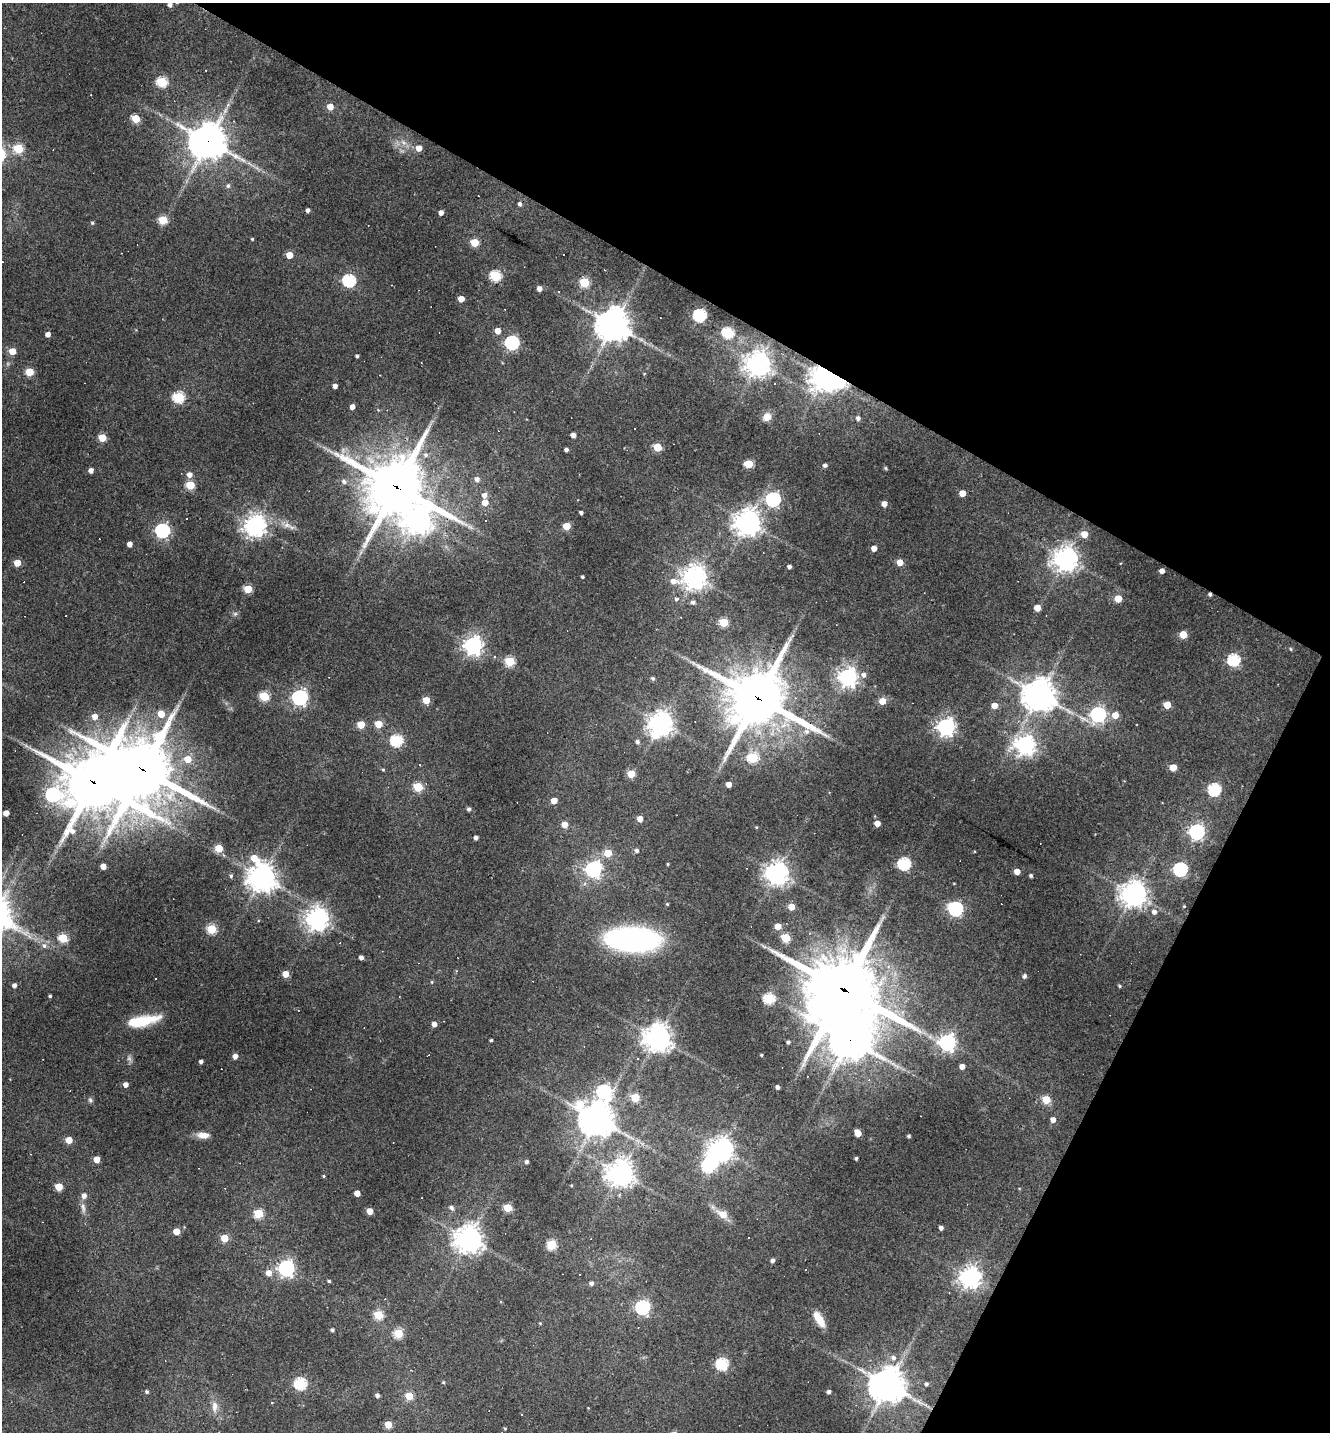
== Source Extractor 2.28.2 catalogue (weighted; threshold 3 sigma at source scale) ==
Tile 8 of 4 x 4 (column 4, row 2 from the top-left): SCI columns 4265-5592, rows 2863-4292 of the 5733 x 5723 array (HDU 1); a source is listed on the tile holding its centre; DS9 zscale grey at full resolution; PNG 1332 x 1434 px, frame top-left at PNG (2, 3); no overlay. Shown black and unused: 28% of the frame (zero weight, under 3 of 4 exposures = <1% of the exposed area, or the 3 px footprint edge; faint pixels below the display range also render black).
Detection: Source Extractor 2.28.2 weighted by HDU 2 'WHT'; one run over the whole footprint, this tile lists its part. Background 0.0711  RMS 0.0055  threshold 0.0249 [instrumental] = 3 sigma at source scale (4.5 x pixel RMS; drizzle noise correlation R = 1.50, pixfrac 1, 0.05/0.05 arcsec/px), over >= 5 px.
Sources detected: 269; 1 too faint to see at this stretch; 5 inside a brighter object's white glare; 16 cosmic-ray / hot-pixel residue — not listed; the other 247 listed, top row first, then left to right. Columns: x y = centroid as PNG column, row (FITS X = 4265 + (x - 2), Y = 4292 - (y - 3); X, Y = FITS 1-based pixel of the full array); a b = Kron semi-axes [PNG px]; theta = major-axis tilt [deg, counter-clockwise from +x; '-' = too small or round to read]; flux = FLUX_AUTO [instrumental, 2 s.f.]
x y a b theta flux
170 5 5 5 - 2.1
162 82 5 5 - 44
228 105 7 5 67 1.5
330 107 5 5 - 6.9
136 119 5 5 - 20
208 141 13 12 - 1100
404 143 7 4 -19 1.6
419 148 5 5 - 5.7
18 149 5 5 - 31
53 150 3 2 - 0.34
228 186 6 5 - 1.4
520 204 5 5 - 1.7
308 210 4 4 - 1.8
441 213 4 4 - 3.2
163 220 5 5 - 24
92 223 5 4 - 0.88
252 239 3 3 - 0.61
474 242 5 5 - 19
289 255 5 5 - 9.1
495 276 6 5 - 49
349 281 6 6 - 83
584 282 5 5 - 31
539 289 4 4 - 3.4
558 292 3 3 - 0.48
461 299 5 4 - 6.9
700 315 6 6 - 88
613 325 10 10 - 1100
498 331 5 5 - 5.3
728 333 6 5 - 47
48 334 4 4 - 2.9
512 343 6 6 - 110
12 351 5 5 - 10
357 356 4 3 - 1.2
758 364 8 8 - 490
29 372 5 5 - 20
825 377 9 8 - 610
774 384 3 2 - 0.82
335 386 4 4 - 2.9
178 397 6 5 - 52
352 407 4 4 - 3.8
767 417 10 8 41 5
858 418 5 5 - 2.1
573 435 4 4 - 3.4
102 438 5 5 - 17
657 447 5 5 - 19
566 450 4 3 - 1.7
426 455 6 6 - 1.7
749 464 5 5 - 19
825 465 5 4 - 1.5
886 468 6 4 -88 0.61
91 470 4 4 - 3.1
189 475 6 5 - 3.6
477 479 6 6 - 2.4
344 481 7 6 - 2
190 485 5 5 - 26
396 487 21 20 - 3000
962 493 5 5 - 7.9
484 495 5 5 - 3.3
773 499 6 6 - 120
485 502 5 5 - 6.6
884 504 4 4 - 4.6
581 512 4 3 - 1.5
417 519 11 10 - 470
485 520 3 2 - 0.52
748 522 9 9 - 540
287 525 13 7 -5 3.6
255 526 7 7 - 430
567 526 5 5 - 14
162 531 6 6 - 120
1084 534 5 5 - 9.2
130 544 4 4 - 3.9
874 548 4 4 - 4.4
1066 559 8 8 - 460
900 562 5 4 - 8
17 563 5 5 - 9.9
789 566 4 3 - 1.7
1162 571 4 4 - 3.7
582 577 3 3 - 0.82
695 577 9 7 10 520
248 589 5 5 - 19
1118 598 5 5 - 14
676 599 6 5 - 1.2
693 602 6 5 - 1.5
1037 608 5 4 - 8.3
235 614 6 5 - 1.1
724 622 5 5 - 24
1183 634 5 5 - 15
473 645 7 7 - 280
1290 649 5 3 - 0.58
494 657 3 3 - 0.8
1234 660 6 6 - 62
510 661 5 5 - 32
864 675 7 6 - 2.5
848 677 7 7 - 310
653 678 5 4 - 1
1039 695 11 10 - 790
264 696 5 5 - 35
300 697 6 6 - 180
758 698 21 19 -17 3000
426 700 5 5 - 12
882 701 5 5 - 10
994 705 5 5 - 6
1167 705 5 5 - 12
161 714 5 5 - 10
1098 714 6 6 - 150
1115 715 5 5 - 7.5
95 716 5 5 - 4.8
661 723 7 7 - 550
378 724 5 5 - 14
361 725 5 5 - 16
946 727 7 6 - 260
807 732 7 6 - 2.1
396 741 6 6 - 59
637 742 5 5 - 1.5
1025 745 7 7 - 310
753 758 6 5 - 39
188 759 6 6 - 9
420 765 3 2 - 0.72
1173 767 5 5 - 10
383 769 4 4 - 0.69
123 770 9 7 -69 260
143 770 20 18 -75 3100
631 774 5 5 - 15
93 782 26 22 -38 3200
729 784 4 4 - 4.4
418 787 5 5 - 25
1214 789 6 6 - 71
53 794 11 7 -20 100
554 801 5 4 - 6.9
469 809 5 4 - 1.5
6 813 4 4 - 5.7
640 819 5 4 - 5
877 823 4 4 - 6.2
564 825 5 5 - 6.5
756 827 4 3 - 0.55
1197 832 6 6 - 160
476 838 4 4 - 1.8
219 848 5 5 - 15
636 850 5 5 - 1.7
608 853 5 5 - 12
254 858 14 7 -40 12
668 864 4 3 - 0.48
904 864 6 6 - 72
103 866 4 4 - 4.8
593 869 6 6 - 190
1180 869 6 6 - 100
1017 872 5 4 - 6
777 873 7 7 - 520
231 876 5 4 - 0.93
1031 876 3 3 - 1.2
262 878 9 9 - 610
1134 894 9 8 - 520
667 904 4 3 - 0.55
1184 906 4 3 - 0.58
791 907 5 4 - 9.2
955 909 7 6 - 130
1154 912 6 5 - 2.5
317 919 7 7 - 460
778 926 5 4 - 6.9
212 929 5 5 - 30
63 938 5 5 - 29
786 938 5 5 - 23
633 939 35 16 -4 180
44 946 7 7 - 2.3
361 957 4 4 - 1.9
285 974 5 4 - 7.6
1024 976 5 4 - 1.5
432 982 5 4 - 0.61
14 985 4 4 - 2.2
1120 986 4 3 - 0.78
843 990 27 23 -24 4600
50 996 3 3 - 0.79
769 998 6 5 - 49
143 1021 33 11 14 20
434 1024 4 4 - 3.6
658 1038 9 9 - 620
491 1040 3 3 - 0.79
850 1040 17 13 8 1200
788 1042 4 3 - 1.2
947 1042 7 6 - 210
761 1055 3 3 - 0.68
235 1056 4 4 - 3.7
201 1061 4 3 - 1.6
844 1063 5 5 - 1.5
962 1066 4 4 - 4.1
125 1084 4 4 - 3.3
777 1087 4 4 - 1.8
603 1091 7 7 - 100
635 1098 5 5 - 22
1046 1099 5 5 - 17
90 1100 7 6 - 1.3
597 1119 12 10 -34 970
1053 1120 5 5 - 3.7
858 1133 5 4 - 8.9
203 1135 16 7 -4 4.7
909 1136 3 3 - 1
69 1140 5 4 - 9.9
721 1149 8 7 - 520
856 1158 3 3 - 1.1
97 1159 5 5 - 8.2
527 1162 4 4 - 1.5
620 1173 8 8 - 590
324 1176 4 3 - 0.61
571 1185 3 3 - 0.5
59 1187 5 5 - 14
357 1193 4 4 - 6.1
84 1196 6 6 - 2.9
83 1208 15 6 -76 2.9
451 1208 7 5 -50 1.5
508 1208 5 5 - 20
370 1211 4 4 - 7.7
259 1214 5 5 - 30
723 1214 11 8 -31 7.7
941 1228 4 4 - 2
176 1231 5 5 - 9.3
224 1238 5 5 - 14
749 1238 3 2 - 0.59
469 1239 9 9 - 630
551 1245 5 5 - 35
772 1260 4 4 - 1.8
286 1268 6 6 - 200
269 1273 6 6 - 4.5
579 1274 3 2 - 0.72
970 1277 7 7 - 410
329 1281 4 3 - 0.84
591 1283 5 5 - 1.8
642 1307 6 6 - 130
378 1315 5 5 - 25
819 1319 19 7 -59 9.6
540 1323 4 4 - 0.51
638 1327 3 2 - 0.34
332 1330 4 4 - 1.2
398 1333 5 5 - 26
893 1358 7 6 - 2.4
722 1364 6 6 - 63
443 1382 4 4 - 0.64
300 1384 6 6 - 60
926 1384 4 4 - 1.2
888 1385 11 10 - 1200
147 1392 5 4 - 1.1
829 1392 4 4 - 1.6
377 1395 4 4 - 1.8
409 1396 5 5 - 17
214 1406 18 8 -90 4.7
521 1414 3 3 - 1.4
388 1424 5 5 - 12
505 1428 3 3 - 0.53
Overlapping masked pixels (flux is a lower limit): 8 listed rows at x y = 208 141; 825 377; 396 487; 758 698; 143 770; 93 782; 843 990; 850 1040